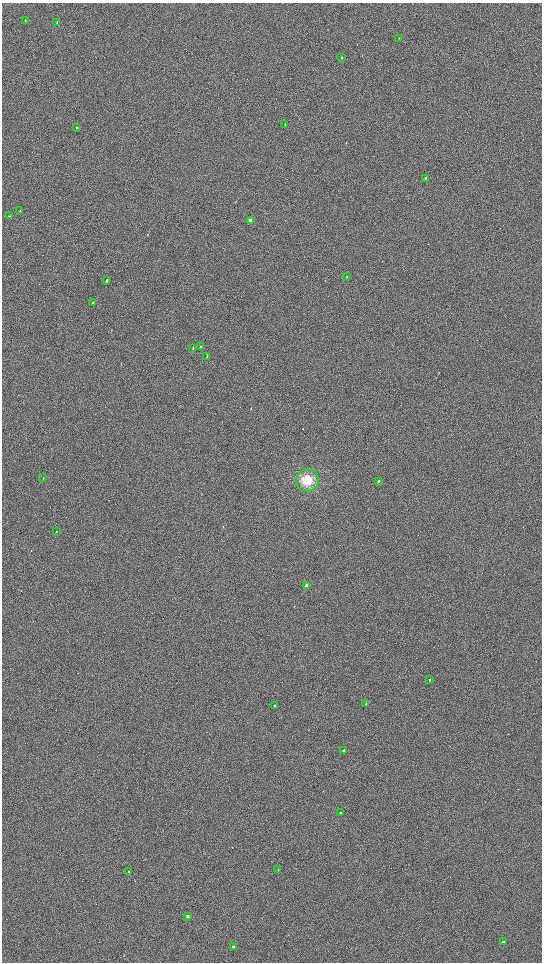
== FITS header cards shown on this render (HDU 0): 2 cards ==
NAXIS1  =                 1080 / length of data axis 1
NAXIS2  =                 1920 / length of data axis 2

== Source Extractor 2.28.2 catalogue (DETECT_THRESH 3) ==
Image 1080 x 1920 px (HDU 0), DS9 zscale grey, zoomed out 1/2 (1 PNG px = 2 x 2 image px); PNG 544 x 964 px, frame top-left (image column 1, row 1919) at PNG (2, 3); each listed source drawn as its Kron ellipse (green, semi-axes under 4 px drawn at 4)
Background 898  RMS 120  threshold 364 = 3 sigma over >= 5 px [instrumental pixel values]
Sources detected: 31; all 31 listed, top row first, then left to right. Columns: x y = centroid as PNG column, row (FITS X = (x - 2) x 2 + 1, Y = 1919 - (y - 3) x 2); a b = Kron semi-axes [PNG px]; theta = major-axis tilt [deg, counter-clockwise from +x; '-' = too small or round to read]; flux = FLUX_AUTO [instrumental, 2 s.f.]
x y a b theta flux
25 21 3 2 - 13000
57 22 3 2 - 16000
399 38 3 2 - 7400
342 58 3 2 - 16000
285 125 4 2 - 17000
76 128 3 2 - 15000
425 178 3 2 - 28000
20 211 3 2 - 9400
9 216 3 2 - 11000
250 220 3 2 - 190000
347 277 3 2 - 8500
107 281 3 2 - 33000
93 302 3 2 - 13000
200 347 3 2 - 27000
193 348 3 2 - 18000
207 356 3 2 - 10000
43 478 2 2 - 8200
307 480 11 11 - 420000
378 481 3 2 - 43000
56 531 3 2 - 9100
307 586 3 2 - 180000
430 680 3 2 - 21000
366 704 2 2 - 10000
274 706 3 2 - 18000
344 750 2 2 - 49000
340 813 2 2 - 39000
278 869 2 2 - 9600
129 871 2 2 - 18000
188 916 2 2 - 100000
503 942 2 2 - 42000
233 947 2 2 - 65000